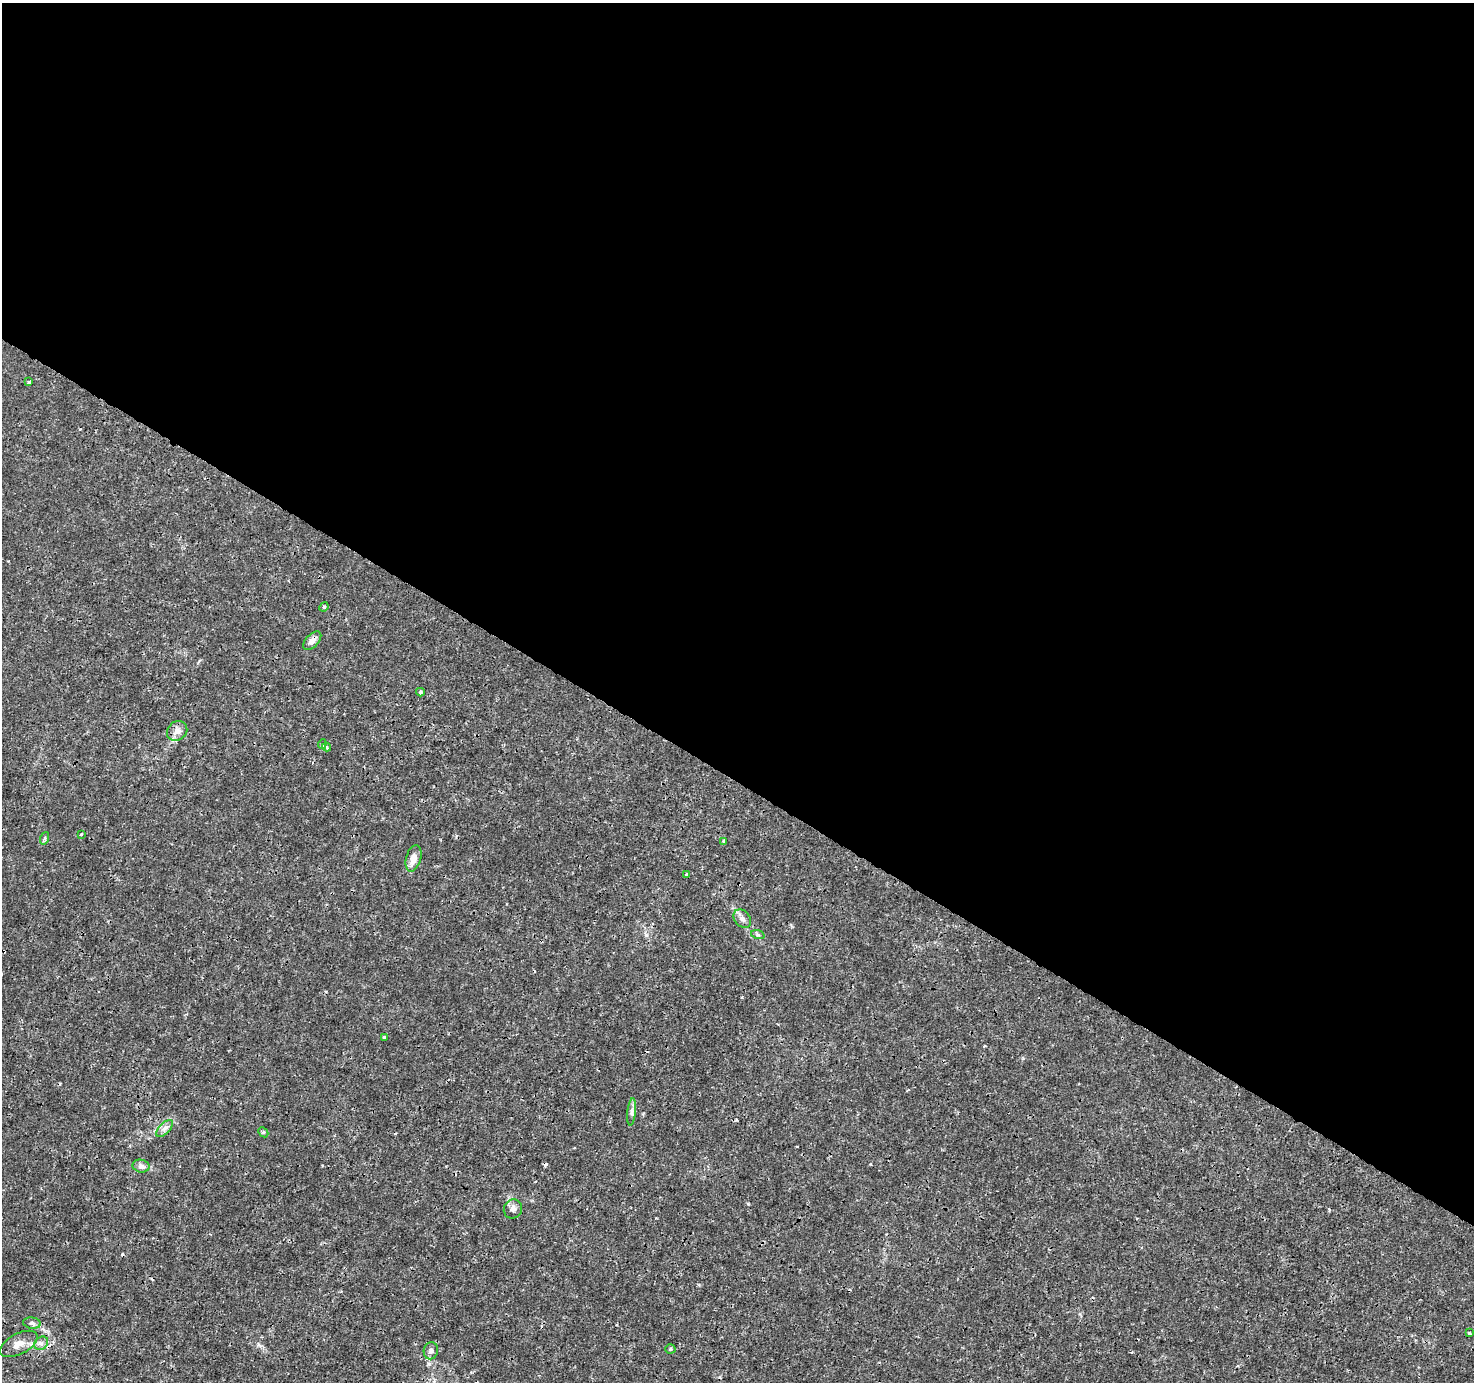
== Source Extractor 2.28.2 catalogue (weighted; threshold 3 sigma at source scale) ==
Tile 3 of 4 x 4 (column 3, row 1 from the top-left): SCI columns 2948-4419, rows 4330-5709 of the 5901 x 5965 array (HDU 1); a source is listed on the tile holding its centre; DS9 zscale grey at full resolution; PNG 1476 x 1384 px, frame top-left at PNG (2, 3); each listed source drawn as its Kron ellipse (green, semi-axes under 4 px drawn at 4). Shown black and unused: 57% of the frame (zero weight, under 3 of 4 exposures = <1% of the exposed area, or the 3 px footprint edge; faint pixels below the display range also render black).
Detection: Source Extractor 2.28.2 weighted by HDU 2 'WHT'; one run over the whole footprint, this tile lists its part. Background 0.00242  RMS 8.0e-04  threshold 0.00359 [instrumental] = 3 sigma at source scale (4.5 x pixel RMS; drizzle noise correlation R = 1.50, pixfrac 1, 0.0396/0.0396 arcsec/px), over >= 5 px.
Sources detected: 29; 3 cosmic-ray / hot-pixel residue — neither listed nor drawn; the other 26 listed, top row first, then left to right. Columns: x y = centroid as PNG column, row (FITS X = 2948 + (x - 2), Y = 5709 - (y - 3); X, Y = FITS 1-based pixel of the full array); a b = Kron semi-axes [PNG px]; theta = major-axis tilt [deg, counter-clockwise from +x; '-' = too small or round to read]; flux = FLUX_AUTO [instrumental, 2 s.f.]
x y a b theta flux
29 382 3 3 - 0.1
324 607 5 4 - 0.11
312 641 11 6 46 0.44
420 692 4 3 - 0.11
177 731 11 9 39 0.52
322 744 5 4 - 0.12
326 747 4 4 - 0.19
81 834 3 2 - 0.082
45 838 6 4 71 0.12
724 841 4 3 - 0.24
413 858 13 7 75 0.71
687 875 4 3 - 0.2
742 919 10 7 -51 0.37
758 935 7 4 -18 0.14
384 1037 3 3 - 0.23
632 1112 14 4 84 0.29
165 1128 10 5 45 0.32
263 1132 6 4 -44 0.11
141 1166 8 6 -11 0.3
513 1209 10 9 - 0.35
32 1323 9 5 -7 0.25
1469 1333 4 3 - 0.085
41 1343 7 6 - 0.26
19 1344 20 10 27 0.84
670 1349 5 4 - 0.1
431 1351 8 7 - 0.27
Overlapping masked pixels (flux is a lower limit): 1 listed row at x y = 312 641